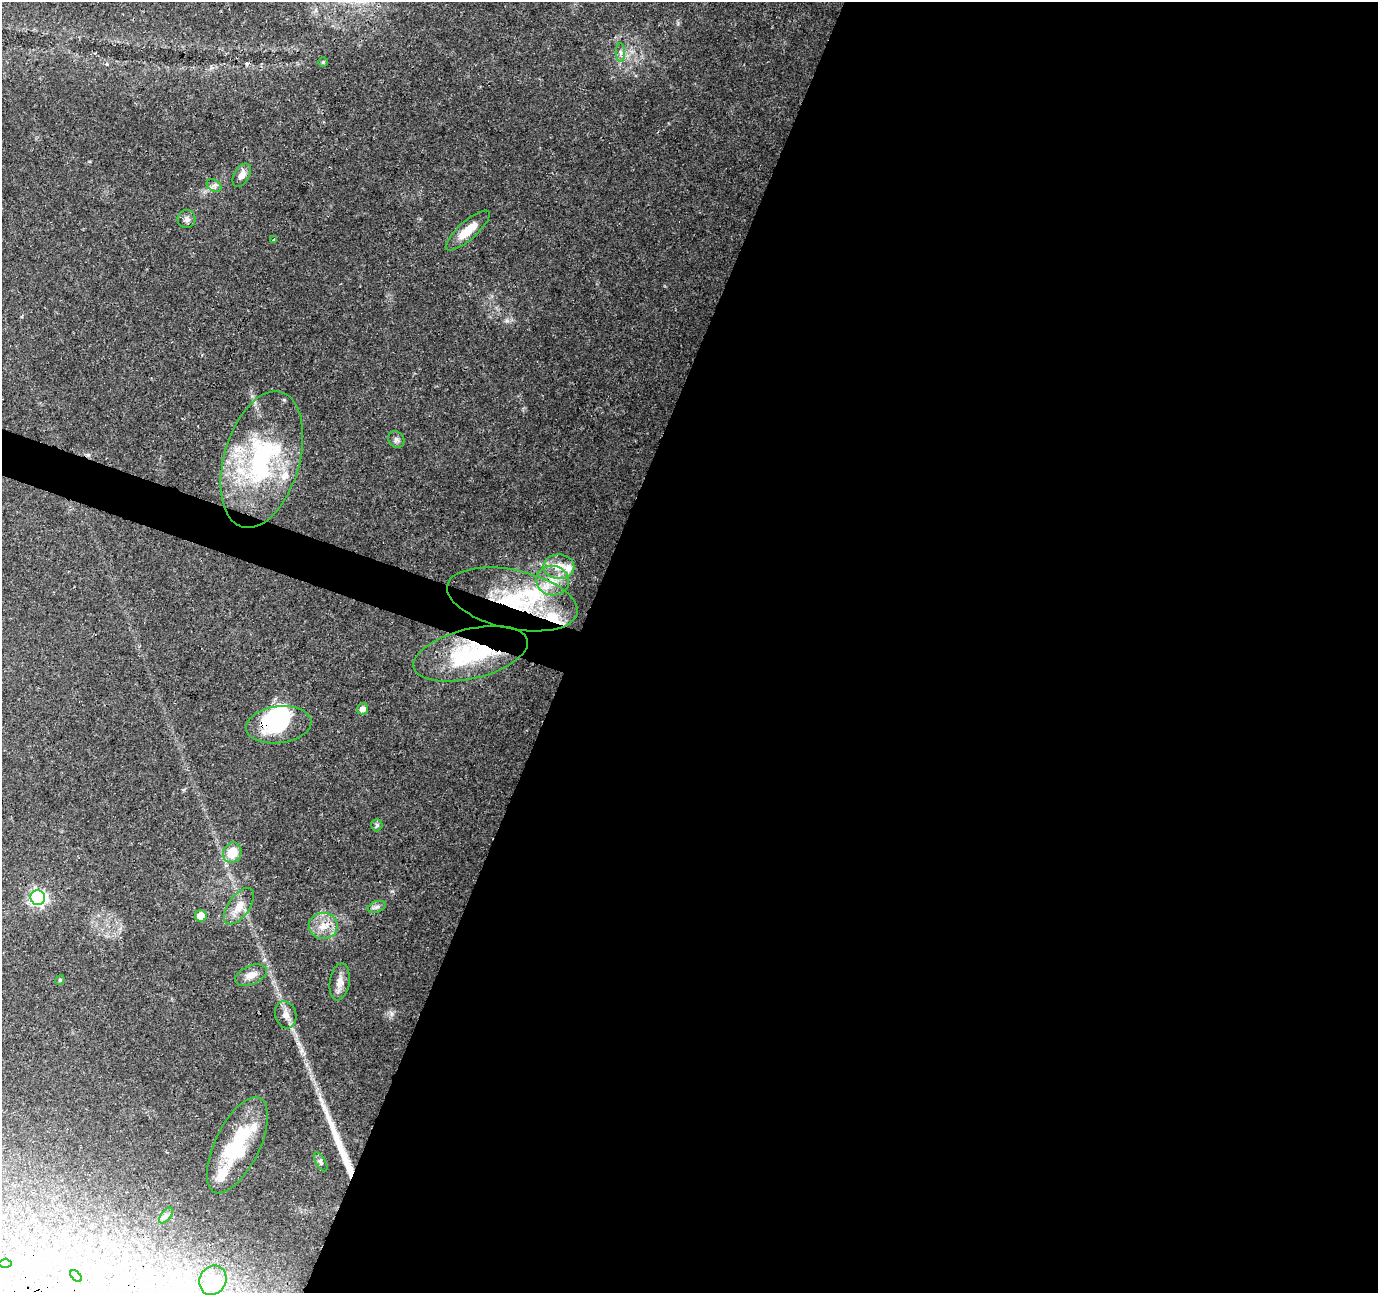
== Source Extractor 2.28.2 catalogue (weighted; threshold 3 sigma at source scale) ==
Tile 12 of 4 x 4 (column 4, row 3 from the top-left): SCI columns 4131-5506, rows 1505-2795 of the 5515 x 5653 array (HDU 1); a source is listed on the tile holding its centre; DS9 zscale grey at full resolution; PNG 1380 x 1295 px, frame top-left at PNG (2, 2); each listed source drawn as its Kron ellipse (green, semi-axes under 4 px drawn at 4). Shown black and unused: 60% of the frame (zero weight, under 3 of 4 exposures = <1% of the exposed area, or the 3 px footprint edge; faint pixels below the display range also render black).
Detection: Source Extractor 2.28.2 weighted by HDU 2 'WHT'; one run over the whole footprint, this tile lists its part. Background 0.0562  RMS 0.0027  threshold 0.0123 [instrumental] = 3 sigma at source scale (4.5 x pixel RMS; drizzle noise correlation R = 1.50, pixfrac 1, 0.0396/0.0396 arcsec/px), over >= 5 px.
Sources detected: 44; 2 inside a brighter object's white glare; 1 long thin detection or spike segment (spike, bleed or trail) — neither listed nor drawn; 9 inside a brighter listed object's ellipse — not listed separately; the other 32 listed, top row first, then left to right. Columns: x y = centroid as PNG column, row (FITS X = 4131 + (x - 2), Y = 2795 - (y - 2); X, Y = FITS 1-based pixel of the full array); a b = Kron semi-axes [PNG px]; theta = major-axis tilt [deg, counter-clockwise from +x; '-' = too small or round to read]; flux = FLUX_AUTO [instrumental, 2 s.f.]
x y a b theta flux
620 52 9 4 -89 0.85
323 62 5 4 - 0.35
242 175 13 7 61 2.1
214 186 8 5 -31 0.89
187 219 9 9 - 1.2
468 231 28 9 42 4.7
274 240 3 3 - 0.43
396 440 9 7 -51 0.87
262 460 70 38 74 47
559 567 15 12 -2 4.7
552 581 16 15 - 5.5
512 599 66 29 -12 30
471 654 59 25 13 27
362 709 6 5 - 1.4
279 725 33 18 7 17
377 825 6 5 - 0.51
232 853 10 9 - 5.8
38 898 7 7 - 84
239 906 21 10 54 3.6
377 907 9 5 19 0.8
201 916 6 5 - 4.1
323 926 14 13 - 4.1
251 975 17 9 23 2.5
60 980 5 4 - 0.36
340 982 19 10 81 2.5
286 1015 14 10 -72 2
237 1145 52 22 64 21
321 1162 11 5 -60 0.67
166 1215 9 4 54 0.85
5 1264 6 4 -1 0.52
76 1276 7 4 -46 0.45
213 1280 15 13 60 4.9
Overlapping masked pixels (flux is a lower limit): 3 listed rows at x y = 512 599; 471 654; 279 725
Unlisted compact peaks at least as high as the median listed source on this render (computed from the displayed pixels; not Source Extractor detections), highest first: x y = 391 1013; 392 891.